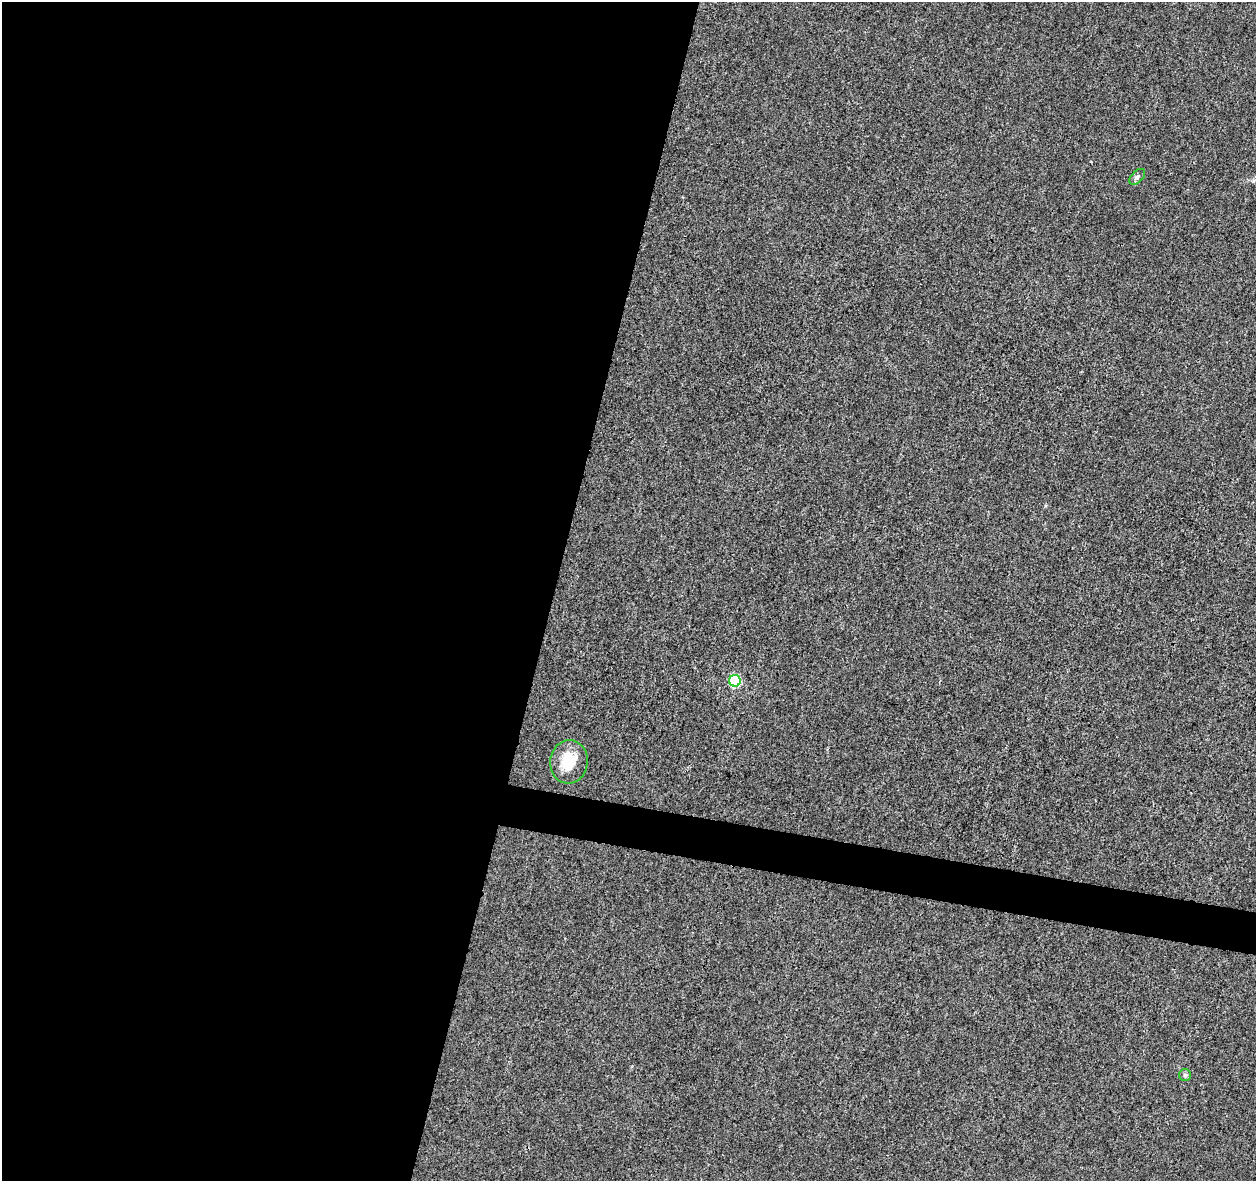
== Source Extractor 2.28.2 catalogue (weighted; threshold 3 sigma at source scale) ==
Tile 5 of 4 x 4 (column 1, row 2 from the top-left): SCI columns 1-1254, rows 2579-3757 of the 5027 x 5220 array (HDU 1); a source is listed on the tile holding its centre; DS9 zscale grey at full resolution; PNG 1258 x 1183 px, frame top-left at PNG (2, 2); each listed source drawn as its Kron ellipse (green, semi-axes under 4 px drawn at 4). Shown black and unused: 46% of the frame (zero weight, under 3 of 4 exposures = <1% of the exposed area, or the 3 px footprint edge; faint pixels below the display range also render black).
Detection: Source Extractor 2.28.2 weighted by HDU 2 'WHT'; one run over the whole footprint, this tile lists its part. Background 0.00164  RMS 0.0031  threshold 0.0139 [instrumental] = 3 sigma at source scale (4.5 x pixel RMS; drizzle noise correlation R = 1.50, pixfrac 1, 0.0396/0.0396 arcsec/px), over >= 5 px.
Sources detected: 4; all 4 listed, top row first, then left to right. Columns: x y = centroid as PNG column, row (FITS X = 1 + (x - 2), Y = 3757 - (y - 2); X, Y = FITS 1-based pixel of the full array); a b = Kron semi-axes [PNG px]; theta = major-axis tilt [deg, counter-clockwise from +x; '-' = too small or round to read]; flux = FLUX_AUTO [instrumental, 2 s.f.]
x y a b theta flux
1137 177 9 5 47 0.85
735 681 6 6 - 27
569 762 22 19 83 8.5
1185 1075 6 6 - 0.56